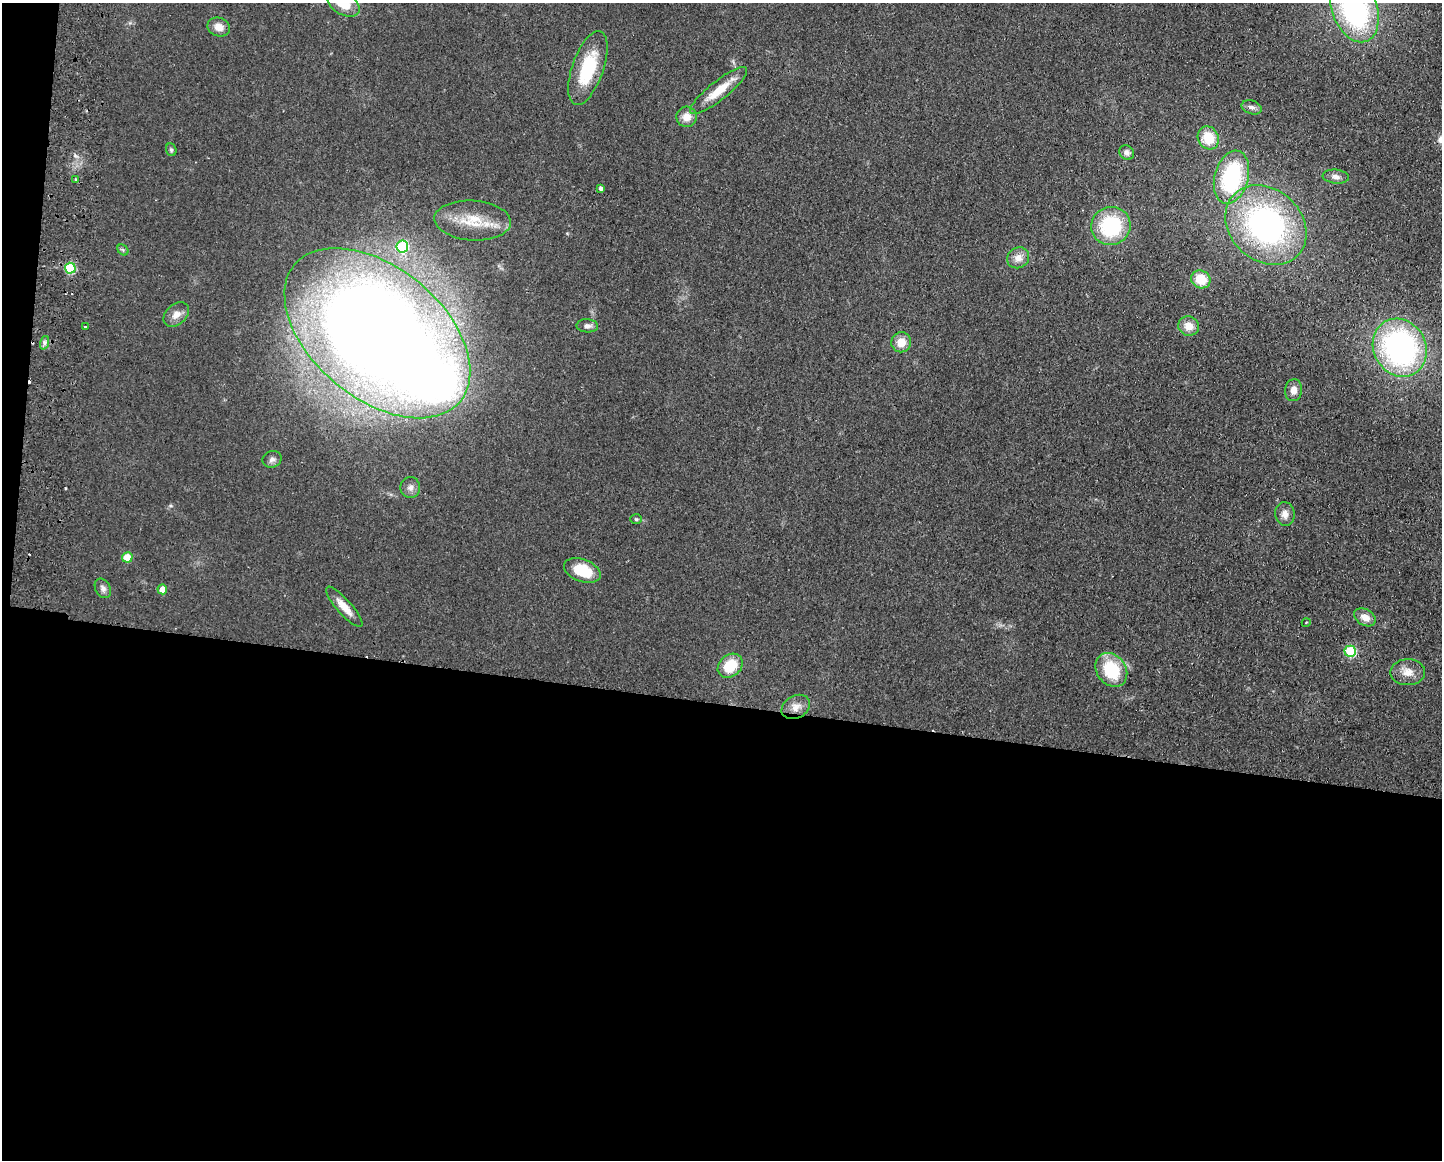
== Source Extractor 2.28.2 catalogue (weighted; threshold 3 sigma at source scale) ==
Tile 10 of 3 x 4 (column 1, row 4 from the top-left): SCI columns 169-1608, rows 9-1166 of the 4768 x 4648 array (HDU 1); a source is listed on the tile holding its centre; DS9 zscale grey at full resolution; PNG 1444 x 1162 px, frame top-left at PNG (2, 3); each listed source drawn as its Kron ellipse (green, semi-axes under 4 px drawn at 4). Shown black and unused: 41% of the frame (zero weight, under 2 of 3 exposures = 3% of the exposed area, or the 3 px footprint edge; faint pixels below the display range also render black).
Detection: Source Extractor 2.28.2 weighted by HDU 2 'WHT'; one run over the whole footprint, this tile lists its part. Background 0.0805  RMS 0.0096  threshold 0.0432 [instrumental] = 3 sigma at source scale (4.5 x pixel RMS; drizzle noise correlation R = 1.50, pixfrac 1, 0.05/0.05 arcsec/px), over >= 5 px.
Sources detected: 52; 1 inside a brighter object's white glare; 4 cosmic-ray / hot-pixel residue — neither listed nor drawn; the other 47 listed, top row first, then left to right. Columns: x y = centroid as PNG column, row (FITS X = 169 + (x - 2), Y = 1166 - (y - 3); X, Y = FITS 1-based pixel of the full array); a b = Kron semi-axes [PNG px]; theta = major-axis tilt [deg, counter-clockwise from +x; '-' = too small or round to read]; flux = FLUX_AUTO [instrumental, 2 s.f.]
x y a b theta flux
343 3 18 11 -32 21
1355 8 35 22 -71 200
219 27 11 9 -21 8.8
588 68 39 15 71 54
719 90 35 9 38 22
1252 107 10 7 -18 4
686 117 10 10 - 10
1208 138 12 10 -62 24
171 150 6 5 - 1.8
1127 153 8 7 - 3.6
1231 177 27 17 75 93
1336 177 13 7 -6 5
76 179 4 3 - 1.4
601 188 4 3 - 2.4
473 220 38 20 -4 35
1266 225 44 35 -43 240
1111 226 20 19 - 71
402 247 6 6 - 56
123 250 6 4 -46 1.7
1018 258 11 10 - 8.4
70 268 5 5 - 54
1201 279 10 8 -30 21
176 315 14 10 40 8.3
587 326 11 6 -3 3.9
1189 326 10 9 - 11
85 327 3 3 - 3.2
377 333 107 65 -39 2300
901 342 10 9 - 13
44 343 7 4 72 2.3
1400 348 30 26 -60 240
1293 390 11 8 83 7.4
272 459 10 8 22 3.8
410 487 10 10 - 4.9
1285 514 12 9 -83 6.9
636 519 6 5 - 1.6
127 557 5 5 - 14
582 571 19 11 -21 27
103 588 10 7 -62 3.8
162 589 5 5 - 10
344 607 26 7 -49 12
1365 617 11 8 -29 9.1
1306 623 4 3 - 0.76
1350 651 6 5 - 70
730 666 14 11 42 28
1111 670 18 14 -53 48
1408 672 17 13 1 12
796 707 15 11 29 8.8
Isophote crosses this tile's border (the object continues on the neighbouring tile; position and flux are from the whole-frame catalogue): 2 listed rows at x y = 343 3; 1355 8